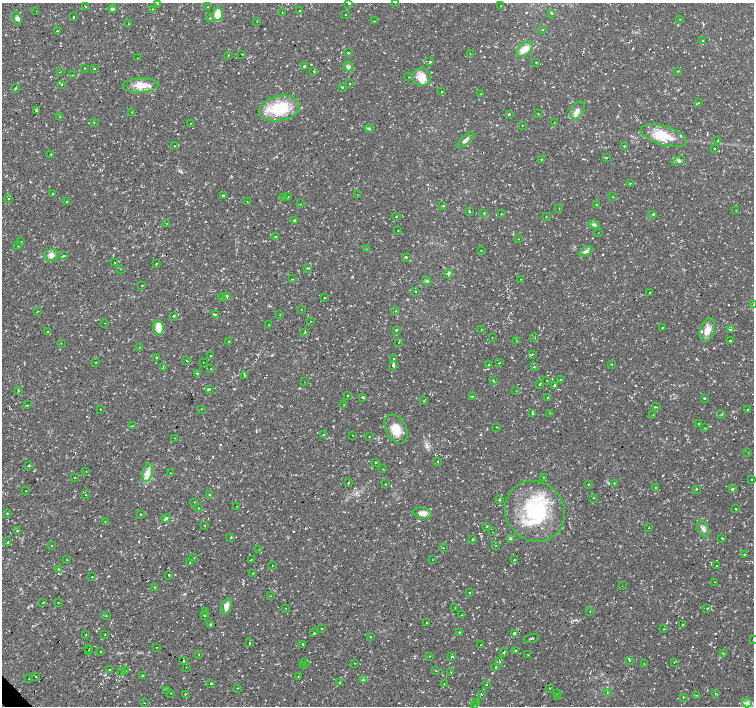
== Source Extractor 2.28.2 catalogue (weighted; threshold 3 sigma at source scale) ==
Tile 7 of 4 x 4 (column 3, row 2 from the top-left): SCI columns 3009-4512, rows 2958-4365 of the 6017 x 5986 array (HDU 1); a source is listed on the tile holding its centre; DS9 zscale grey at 2 x 2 block average (1 PNG px = mean of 2 x 2 image px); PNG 756 x 708 px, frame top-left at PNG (2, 3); each listed source drawn as its Kron ellipse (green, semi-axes under 4 px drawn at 4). Shown black and unused: <1% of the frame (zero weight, under 2 of 3 exposures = <1% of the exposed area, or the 3 px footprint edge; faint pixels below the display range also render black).
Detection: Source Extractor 2.28.2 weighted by HDU 2 'WHT'; one run over the whole footprint, this tile lists its part. Background 0.0198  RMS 0.003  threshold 0.0135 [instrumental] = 3 sigma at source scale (4.5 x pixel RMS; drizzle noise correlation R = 1.50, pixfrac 1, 0.0396/0.0396 arcsec/px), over >= 5 px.
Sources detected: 383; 1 inside a brighter object's white glare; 32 cosmic-ray / hot-pixel residue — neither listed nor drawn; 8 inside a brighter listed object's ellipse — not listed separately; the other 342 listed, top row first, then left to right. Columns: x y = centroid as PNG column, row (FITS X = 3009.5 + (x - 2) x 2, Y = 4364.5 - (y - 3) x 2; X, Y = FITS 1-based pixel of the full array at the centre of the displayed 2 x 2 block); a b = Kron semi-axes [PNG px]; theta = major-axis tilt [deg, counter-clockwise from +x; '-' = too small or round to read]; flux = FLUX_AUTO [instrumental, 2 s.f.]
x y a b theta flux
157 3 2 2 - 0.34
395 3 2 2 - 0.22
349 4 2 2 - 1.3
86 6 2 2 - 1
500 6 2 2 - 0.25
207 7 2 2 - 0.29
112 9 4 3 - 1
152 9 2 2 - 0.43
300 10 2 2 - 0.91
36 11 2 2 - 0.44
282 12 2 2 - 0.49
552 13 3 2 - 0.46
218 14 7 5 79 9.4
345 15 2 2 - 0.29
73 17 2 2 - 2.2
17 18 7 4 -72 1.7
210 18 2 2 - 0.6
680 19 2 2 - 0.28
257 21 2 2 - 0.27
374 21 2 2 - 0.36
129 24 2 2 - 0.33
57 30 2 2 - 4
542 30 2 2 - 0.31
703 41 3 2 - 0.53
524 49 10 6 42 7.3
348 53 3 2 - 0.34
242 54 2 2 - 0.73
470 54 2 2 - 0.28
228 55 2 2 - 1.1
137 58 2 2 - 0.22
430 62 2 2 - 0.91
536 62 2 2 - 0.53
304 66 2 2 - 6.5
348 67 5 4 - 1.4
84 68 2 2 - 1.1
94 69 2 2 - 1.4
61 71 2 2 - 0.35
314 71 2 2 - 0.32
677 71 3 2 - 0.52
72 75 2 2 - 1.1
409 77 2 2 - 0.36
422 77 9 8 - 8.5
62 84 2 2 - 1.2
350 84 2 2 - 0.34
140 85 18 7 3 9.1
342 87 3 2 - 0.56
15 88 3 2 - 0.56
442 92 2 2 - 1.1
481 94 2 2 - 0.35
698 103 2 2 - 0.4
279 109 21 12 11 27
577 110 10 6 59 3.4
36 111 3 2 - 0.67
132 112 2 2 - 1
509 114 3 2 - 0.7
538 114 2 2 - 0.62
60 116 2 2 - 0.62
554 122 2 2 - 0.33
94 123 2 2 - 0.3
191 123 2 2 - 0.9
522 125 2 2 - 0.24
369 128 4 2 - 1
664 136 24 9 -16 17
465 140 11 3 42 2
718 141 3 2 - 0.57
174 146 2 2 - 0.57
625 146 3 2 - 0.56
714 148 2 2 - 1.4
51 154 2 2 - 0.33
607 158 2 2 - 0.34
541 159 3 2 - 0.37
679 161 7 4 17 1.6
630 183 2 2 - 0.32
53 194 2 2 - 0.37
358 195 2 2 - 0.22
223 196 3 2 - 0.51
283 197 2 2 - 0.34
288 197 3 2 - 0.34
612 197 3 2 - 0.25
9 199 2 2 - 0.65
67 202 2 2 - 0.36
247 202 2 2 - 4.4
301 204 2 2 - 0.26
596 205 2 2 - 0.95
443 206 3 2 - 0.39
559 208 2 2 - 0.63
736 210 2 2 - 0.21
469 212 2 2 - 1.3
484 213 2 2 - 0.54
501 214 2 2 - 0.3
653 214 3 3 - 0.47
396 216 2 2 - 1.8
546 216 2 2 - 0.81
295 220 3 2 - 0.81
166 223 2 2 - 0.54
594 225 5 4 - 1.5
398 230 2 2 - 0.29
598 233 2 2 - 0.25
275 237 2 2 - 1.1
518 239 2 2 - 0.38
21 242 3 2 - 0.36
18 246 2 2 - 0.23
366 249 2 2 - 0.25
481 250 2 2 - 0.73
585 251 7 4 30 1.9
51 255 7 6 - 3.8
64 255 3 2 - 0.92
406 257 3 2 - 0.55
114 262 2 2 - 0.33
156 263 2 2 - 0.39
307 268 4 2 - 0.76
121 269 2 2 - 0.25
449 274 4 2 - 1.3
292 279 2 2 - 1.2
521 279 2 2 - 0.71
427 281 4 3 - 0.84
142 285 2 2 - 0.37
415 292 2 2 - 0.69
650 292 2 2 - 0.33
227 297 2 2 - 3.1
325 297 2 2 - 1.1
222 298 2 2 - 0.27
753 305 3 2 - 0.43
301 309 2 2 - 0.23
37 311 2 2 - 0.28
396 311 2 2 - 0.64
215 314 2 2 - 1.6
280 315 2 2 - 0.27
173 316 2 2 - 0.56
311 321 2 2 - 0.28
104 323 2 2 - 0.28
268 325 2 2 - 0.31
158 327 7 5 -83 9.1
663 328 2 2 - 0.4
396 330 2 2 - 2.6
481 330 2 2 - 0.37
707 330 12 7 71 6.6
730 330 4 2 - 0.55
48 331 2 2 - 2.9
305 332 2 2 - 0.58
492 338 2 2 - 0.28
535 338 2 2 - 0.2
229 341 3 2 - 0.52
516 341 2 2 - 0.28
730 341 2 2 - 0.58
398 342 2 2 - 0.91
61 343 2 2 - 0.26
139 347 2 2 - 0.23
532 354 2 2 - 0.68
210 355 2 2 - 0.5
156 358 3 2 - 0.42
394 359 2 2 - 0.42
187 361 2 2 - 2.1
95 362 2 2 - 1.4
203 362 2 2 - 0.32
500 363 2 2 - 0.29
612 364 3 2 - 0.34
489 365 2 2 - 0.54
394 366 4 2 - 0.92
163 367 2 2 - 0.55
534 367 3 2 - 0.52
211 368 2 2 - 0.28
197 373 2 2 - 1.3
244 375 3 2 - 0.73
561 379 2 2 - 0.26
493 381 2 2 - 0.78
547 381 2 2 - 0.2
304 382 2 2 - 0.18
539 385 2 2 - 0.39
554 385 2 2 - 4.1
210 389 2 2 - 0.43
19 391 2 2 - 0.31
516 391 2 2 - 0.32
348 396 2 2 - 0.4
472 396 2 2 - 0.38
363 398 3 2 - 0.53
548 398 2 2 - 0.36
704 398 3 2 - 0.47
423 401 2 2 - 0.3
27 405 2 2 - 0.52
344 405 2 2 - 0.32
657 407 2 2 - 0.35
100 409 2 2 - 0.31
201 409 2 2 - 0.32
748 410 3 2 - 0.64
532 413 3 2 - 0.59
550 413 2 2 - 0.22
722 414 3 2 - 0.53
653 415 2 2 - 0.34
699 423 3 2 - 0.74
132 426 2 2 - 0.49
496 427 2 2 - 0.32
705 428 2 2 - 0.31
396 429 15 10 -61 9.7
323 435 3 2 - 0.34
353 435 2 2 - 1
369 437 2 2 - 0.27
175 438 2 2 - 0.4
748 453 2 2 - 0.24
375 462 2 2 - 0.61
438 462 2 2 - 0.43
29 465 2 2 - 2.4
383 469 2 2 - 0.3
86 471 2 2 - 1
148 473 9 5 75 3.9
170 473 2 2 - 0.62
75 477 2 2 - 0.36
544 477 2 2 - 0.3
751 479 2 2 - 1.5
349 482 2 2 - 0.46
614 483 2 2 - 0.34
385 484 2 2 - 0.87
589 484 2 2 - 0.42
656 487 2 2 - 0.44
697 489 3 2 - 0.48
732 489 3 2 - 2.3
26 491 2 2 - 1.7
209 494 2 2 - 0.31
86 495 2 2 - 0.3
594 498 2 2 - 0.5
499 499 2 2 - 0.76
195 502 2 2 - 0.88
236 506 2 2 - 0.54
198 508 2 2 - 0.32
735 509 2 2 - 0.49
535 511 31 29 -50 60
7 513 2 2 - 0.41
422 513 10 5 -10 3.9
141 514 2 2 - 1.7
166 519 4 2 - 1.7
105 522 2 2 - 0.57
204 525 2 2 - 0.27
487 526 2 2 - 1.1
649 527 2 2 - 0.42
703 529 9 5 -63 2.5
17 531 3 2 - 1.2
492 532 2 2 - 0.71
231 537 2 2 - 5.5
722 538 2 2 - 0.52
473 539 2 2 - 0.56
510 539 3 2 - 0.85
8 542 2 2 - 2.7
51 545 2 2 - 0.27
495 545 2 2 - 0.21
443 548 2 2 - 0.64
259 550 2 2 - 0.32
745 555 2 2 - 1.1
194 558 2 2 - 0.64
67 559 2 2 - 0.35
251 559 2 2 - 0.45
432 560 2 2 - 0.22
515 560 2 2 - 2.5
190 563 2 2 - 0.68
272 565 2 2 - 1.4
716 566 2 2 - 0.26
59 569 4 3 - 0.8
253 573 2 2 - 1.5
169 575 2 2 - 4.3
92 577 2 2 - 0.64
715 582 2 2 - 1.2
622 586 2 2 - 0.27
155 587 3 2 - 0.46
469 593 2 2 - 0.89
270 596 2 2 - 0.22
43 603 2 2 - 0.81
58 603 2 2 - 0.86
226 606 8 4 72 3.8
286 608 2 2 - 0.99
455 608 2 2 - 0.38
707 609 2 2 - 0.35
206 611 2 2 - 0.37
590 611 2 2 - 0.23
461 615 2 2 - 0.43
106 616 2 2 - 0.26
205 616 2 2 - 0.49
426 623 2 2 - 0.73
211 624 3 3 - 0.98
683 625 2 2 - 2.2
321 629 2 2 - 0.25
664 629 2 2 - 0.21
460 632 2 2 - 0.57
314 633 3 2 - 0.55
514 633 2 2 - 2.9
105 634 2 2 - 0.31
86 635 2 2 - 0.31
370 637 2 2 - 1.1
531 639 8 2 16 0.65
753 639 2 2 - 0.35
249 643 2 2 - 3.2
302 644 2 2 - 0.35
481 645 2 2 - 1.7
157 647 2 2 - 0.68
89 648 2 2 - 0.21
89 650 2 2 - 0.48
100 651 2 2 - 1
515 651 2 2 - 1.8
504 653 2 2 - 1.9
723 653 2 2 - 0.4
528 654 2 2 - 0.3
199 655 2 2 - 0.45
429 656 2 2 - 0.38
452 656 2 2 - 2.2
630 660 2 2 - 2
184 661 2 2 - 0.45
500 662 2 2 - 0.36
674 662 2 2 - 0.86
305 663 2 2 - 0.36
355 663 2 2 - 0.31
644 664 2 2 - 0.33
304 665 2 2 - 0.42
186 667 2 2 - 0.93
496 668 3 2 - 0.39
109 670 2 2 - 6.2
125 671 2 2 - 0.47
436 671 3 2 - 0.31
122 672 2 2 - 0.24
451 672 2 2 - 0.27
142 675 2 2 - 1.2
35 676 2 2 - 2.6
299 676 2 2 - 0.63
29 679 2 2 - 0.27
364 680 4 2 - 0.71
340 682 2 2 - 0.35
211 683 2 2 - 0.56
444 683 2 2 - 0.94
486 685 2 2 - 2
237 688 2 2 - 0.3
550 688 2 2 - 0.39
167 690 2 2 - 1.8
607 692 2 2 - 0.37
170 693 2 2 - 0.58
557 693 2 2 - 0.39
185 694 2 2 - 0.38
481 694 2 2 - 1.6
715 694 2 2 - 0.31
697 695 4 2 - 0.49
557 696 2 2 - 0.36
683 697 2 2 - 7.3
145 703 2 2 - 0.31
476 703 2 2 - 0.92
747 703 5 2 - 1.2
474 706 2 2 - 5.1
Isophote crosses this tile's border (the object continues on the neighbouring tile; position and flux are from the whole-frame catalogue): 4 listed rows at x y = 395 3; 753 305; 753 639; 474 706
Diffuse or blended objects may show on this block-average render without a row.